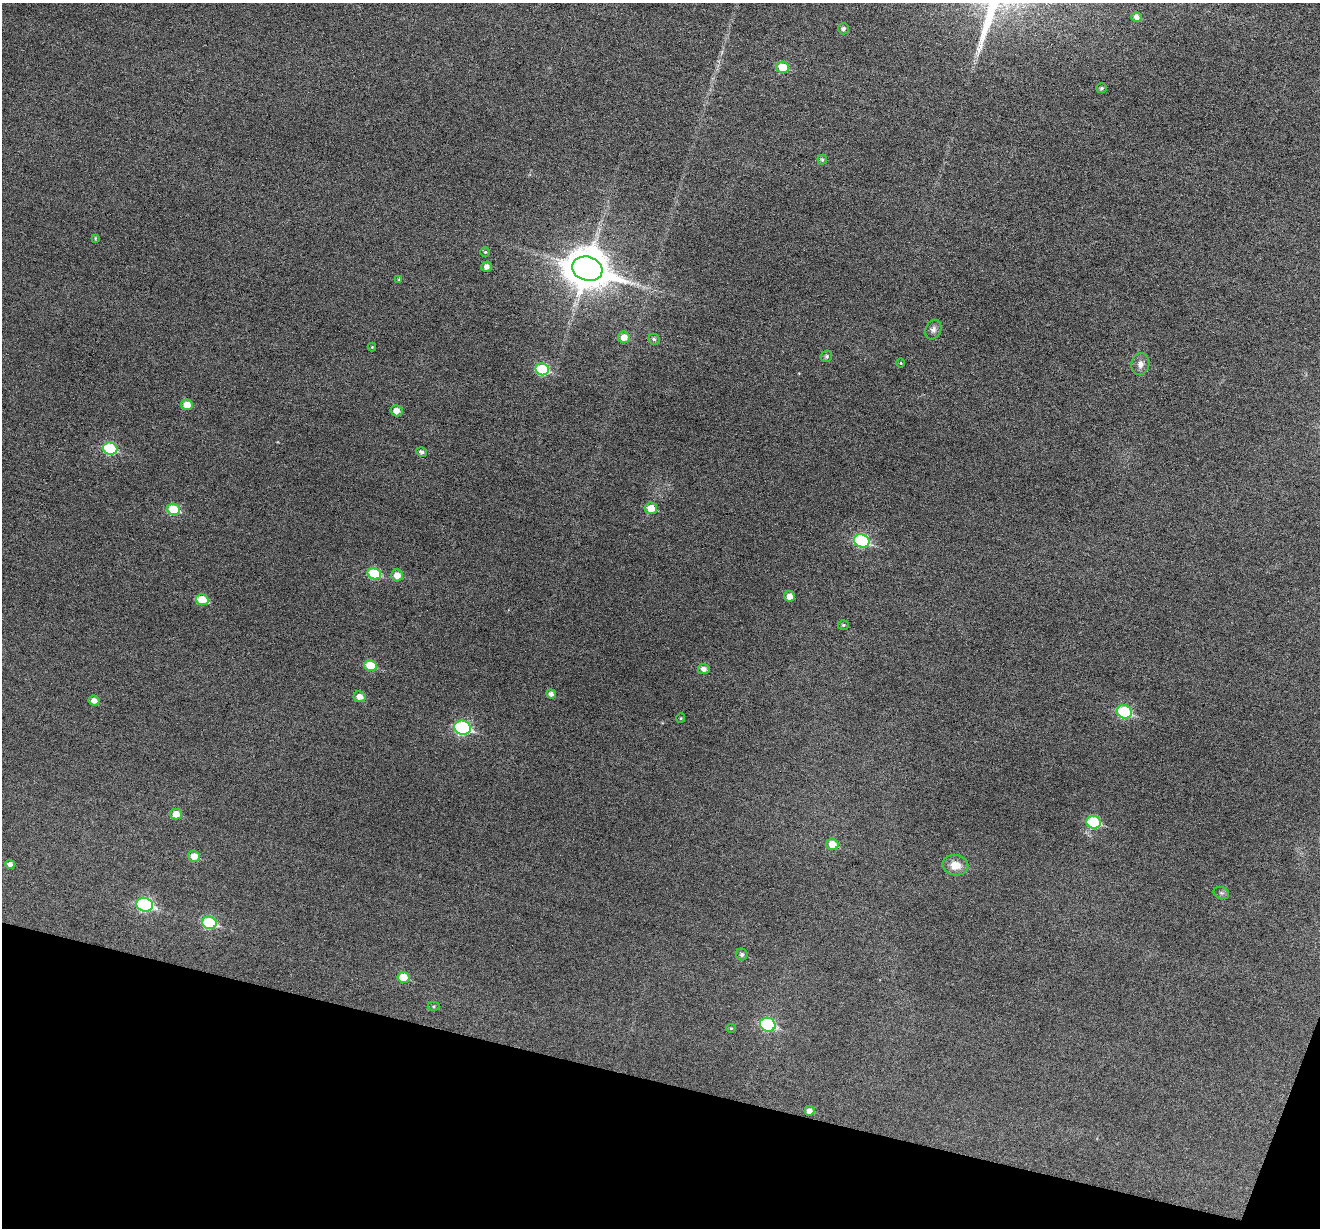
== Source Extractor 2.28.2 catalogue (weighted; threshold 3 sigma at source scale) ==
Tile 15 of 4 x 4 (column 3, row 4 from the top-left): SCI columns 2639-3956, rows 255-1480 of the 5274 x 5287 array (HDU 1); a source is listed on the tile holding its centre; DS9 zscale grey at full resolution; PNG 1322 x 1230 px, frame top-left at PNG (2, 3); each listed source drawn as its Kron ellipse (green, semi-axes under 4 px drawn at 4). Shown black and unused: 13% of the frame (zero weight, under 3 of 6 exposures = <1% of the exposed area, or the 3 px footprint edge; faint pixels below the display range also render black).
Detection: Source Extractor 2.28.2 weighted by HDU 2 'WHT'; one run over the whole footprint, this tile lists its part. Background 0.043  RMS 0.0054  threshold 0.0221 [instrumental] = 3 sigma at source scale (4.09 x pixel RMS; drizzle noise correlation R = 1.36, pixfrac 0.8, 0.05/0.05 arcsec/px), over >= 5 px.
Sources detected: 53; all 53 listed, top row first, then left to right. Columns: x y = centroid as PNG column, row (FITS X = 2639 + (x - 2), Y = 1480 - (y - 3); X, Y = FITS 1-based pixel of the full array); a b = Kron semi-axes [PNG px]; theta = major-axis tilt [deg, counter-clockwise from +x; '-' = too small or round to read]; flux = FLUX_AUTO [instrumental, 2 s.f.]
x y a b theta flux
1137 17 5 5 - 2.4
843 29 5 5 - 1.4
783 67 6 6 - 13
1102 88 5 5 - 1
822 160 5 5 - 0.89
95 238 4 3 - 0.51
485 252 5 5 - 0.71
487 267 5 5 - 2.3
587 269 15 12 -16 1600
399 280 4 4 - 0.44
933 330 10 7 69 1.8
624 337 6 6 - 5
654 339 6 5 - 1.1
372 347 4 4 - 0.49
826 356 6 5 - 1.1
901 363 5 3 - 0.4
1140 364 11 9 79 3
542 369 7 6 - 34
187 405 6 5 - 6
396 411 6 5 - 3.5
110 449 7 6 - 34
422 452 6 4 -30 1.5
651 508 6 5 - 7.7
173 509 6 5 - 17
862 541 8 6 -19 47
374 574 7 5 -19 22
397 575 6 6 - 4.8
789 596 5 5 - 4
202 600 6 5 - 14
843 625 5 4 - 0.72
370 665 6 5 - 13
704 669 6 5 - 2.5
551 694 5 4 - 1.8
360 697 6 5 - 3.5
94 701 5 5 - 2.8
1124 712 7 6 - 40
681 718 5 4 - 0.53
462 728 8 7 - 71
176 814 5 5 - 5.9
1094 822 7 6 - 34
832 844 6 5 - 7.1
194 856 6 5 - 5.4
10 864 4 4 - 2.2
955 865 13 10 -10 6.8
1221 893 8 6 -20 1.1
145 905 8 7 - 68
209 923 7 6 - 34
742 954 6 5 - 1.3
403 977 6 5 - 10
433 1006 6 4 1 0.71
768 1025 8 7 - 51
731 1028 5 4 - 0.53
809 1111 5 5 - 2.5